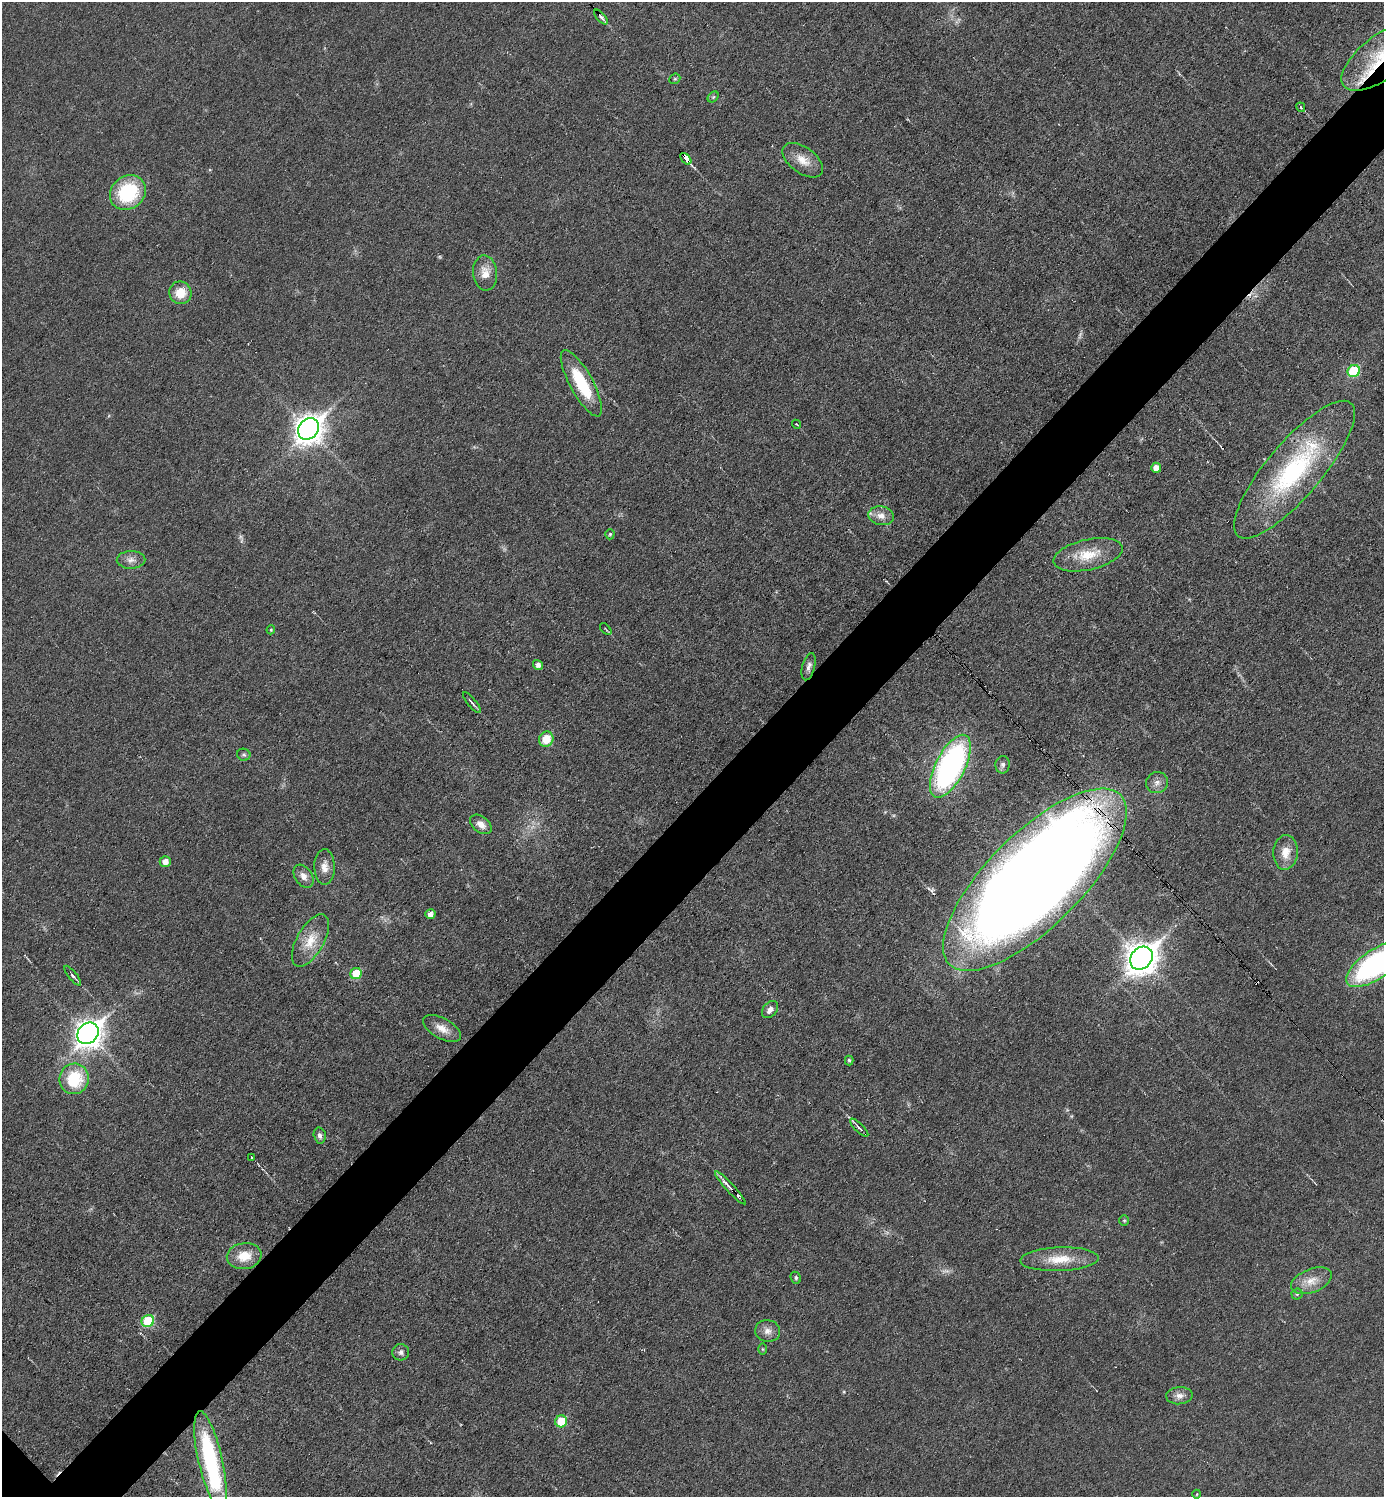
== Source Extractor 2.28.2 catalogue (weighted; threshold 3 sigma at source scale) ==
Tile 10 of 4 x 4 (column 2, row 3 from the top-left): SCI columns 1537-2918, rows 1497-2991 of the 5981 x 5981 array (HDU 1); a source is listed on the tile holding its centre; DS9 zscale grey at full resolution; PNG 1386 x 1499 px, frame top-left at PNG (2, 2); each listed source drawn as its Kron ellipse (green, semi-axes under 4 px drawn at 4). Shown black and unused: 6% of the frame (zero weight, under 3 of 6 exposures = <1% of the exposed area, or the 3 px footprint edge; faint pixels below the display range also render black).
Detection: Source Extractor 2.28.2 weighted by HDU 2 'WHT'; one run over the whole footprint, this tile lists its part. Background 0.0173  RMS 0.0035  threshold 0.0144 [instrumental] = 3 sigma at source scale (4.09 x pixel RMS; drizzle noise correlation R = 1.36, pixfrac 0.8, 0.05/0.05 arcsec/px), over >= 5 px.
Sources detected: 73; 2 too faint to see at this stretch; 4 cosmic-ray / hot-pixel residue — neither listed nor drawn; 2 inside a brighter listed object's ellipse — not listed separately; the other 65 listed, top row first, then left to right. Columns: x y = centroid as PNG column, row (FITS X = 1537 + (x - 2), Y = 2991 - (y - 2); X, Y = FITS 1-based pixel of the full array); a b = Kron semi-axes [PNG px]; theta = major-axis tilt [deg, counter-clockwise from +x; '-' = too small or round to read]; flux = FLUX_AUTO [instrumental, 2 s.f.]
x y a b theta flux
601 17 9 3 -49 0.77
1383 56 49 22 37 22
675 79 6 5 - 0.49
713 97 6 4 45 0.54
1301 107 5 3 - 0.35
686 159 7 3 -47 22
803 160 23 13 -36 5
128 193 19 16 38 22
485 273 17 12 -86 4.1
180 293 11 11 - 5.7
1354 371 6 6 - 19
581 383 37 11 -61 17
796 424 5 2 - 0.24
308 429 12 9 49 380
1156 468 5 5 - 2.8
1294 470 87 27 50 53
881 516 13 9 -8 2.9
610 534 5 4 - 0.6
1088 555 35 15 13 9.4
131 560 14 9 0 2.1
606 629 7 2 -46 0.32
271 630 4 3 - 0.37
538 665 5 4 - 1.7
809 667 14 6 75 1.6
472 703 13 3 -50 0.78
546 739 8 7 - 6.4
244 755 7 6 - 0.66
1003 765 8 7 - 1.1
950 766 34 14 63 89
1157 783 11 10 - 2.2
481 824 12 8 -38 2.5
1286 852 17 12 86 4.8
165 861 5 5 - 2.3
325 867 18 10 -89 2.9
304 876 13 8 -56 2.2
1035 880 120 47 45 810
430 914 5 4 - 1.6
310 941 29 13 60 7.3
1141 958 12 10 46 490
1377 964 36 14 33 73
356 974 6 5 - 9.2
73 976 12 4 -51 0.98
770 1010 9 7 51 1.8
442 1028 21 10 -29 3.6
88 1033 12 9 47 320
849 1060 5 4 - 0.55
74 1079 15 14 - 16
859 1128 12 3 -45 1.2
320 1135 8 6 -76 1.1
252 1157 3 2 - 0.43
730 1188 22 4 -47 2.2
1124 1220 5 5 - 0.46
244 1256 17 13 7 6.5
1059 1259 39 12 2 8.4
796 1278 6 5 - 0.62
1311 1281 21 11 22 4.8
1297 1294 5 5 - 0.72
148 1321 6 6 - 16
768 1331 12 11 - 2.4
763 1349 6 4 -89 0.37
401 1352 8 8 - 1.3
1179 1396 13 8 4 2.2
561 1421 6 6 - 8.9
210 1460 50 12 -77 42
1197 1494 4 3 - 0.27
Overlapping masked pixels (flux is a lower limit): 5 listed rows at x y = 1383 56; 686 159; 581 383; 1035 880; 730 1188
Isophote crosses this tile's border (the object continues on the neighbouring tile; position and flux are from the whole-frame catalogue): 2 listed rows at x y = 1383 56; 1377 964